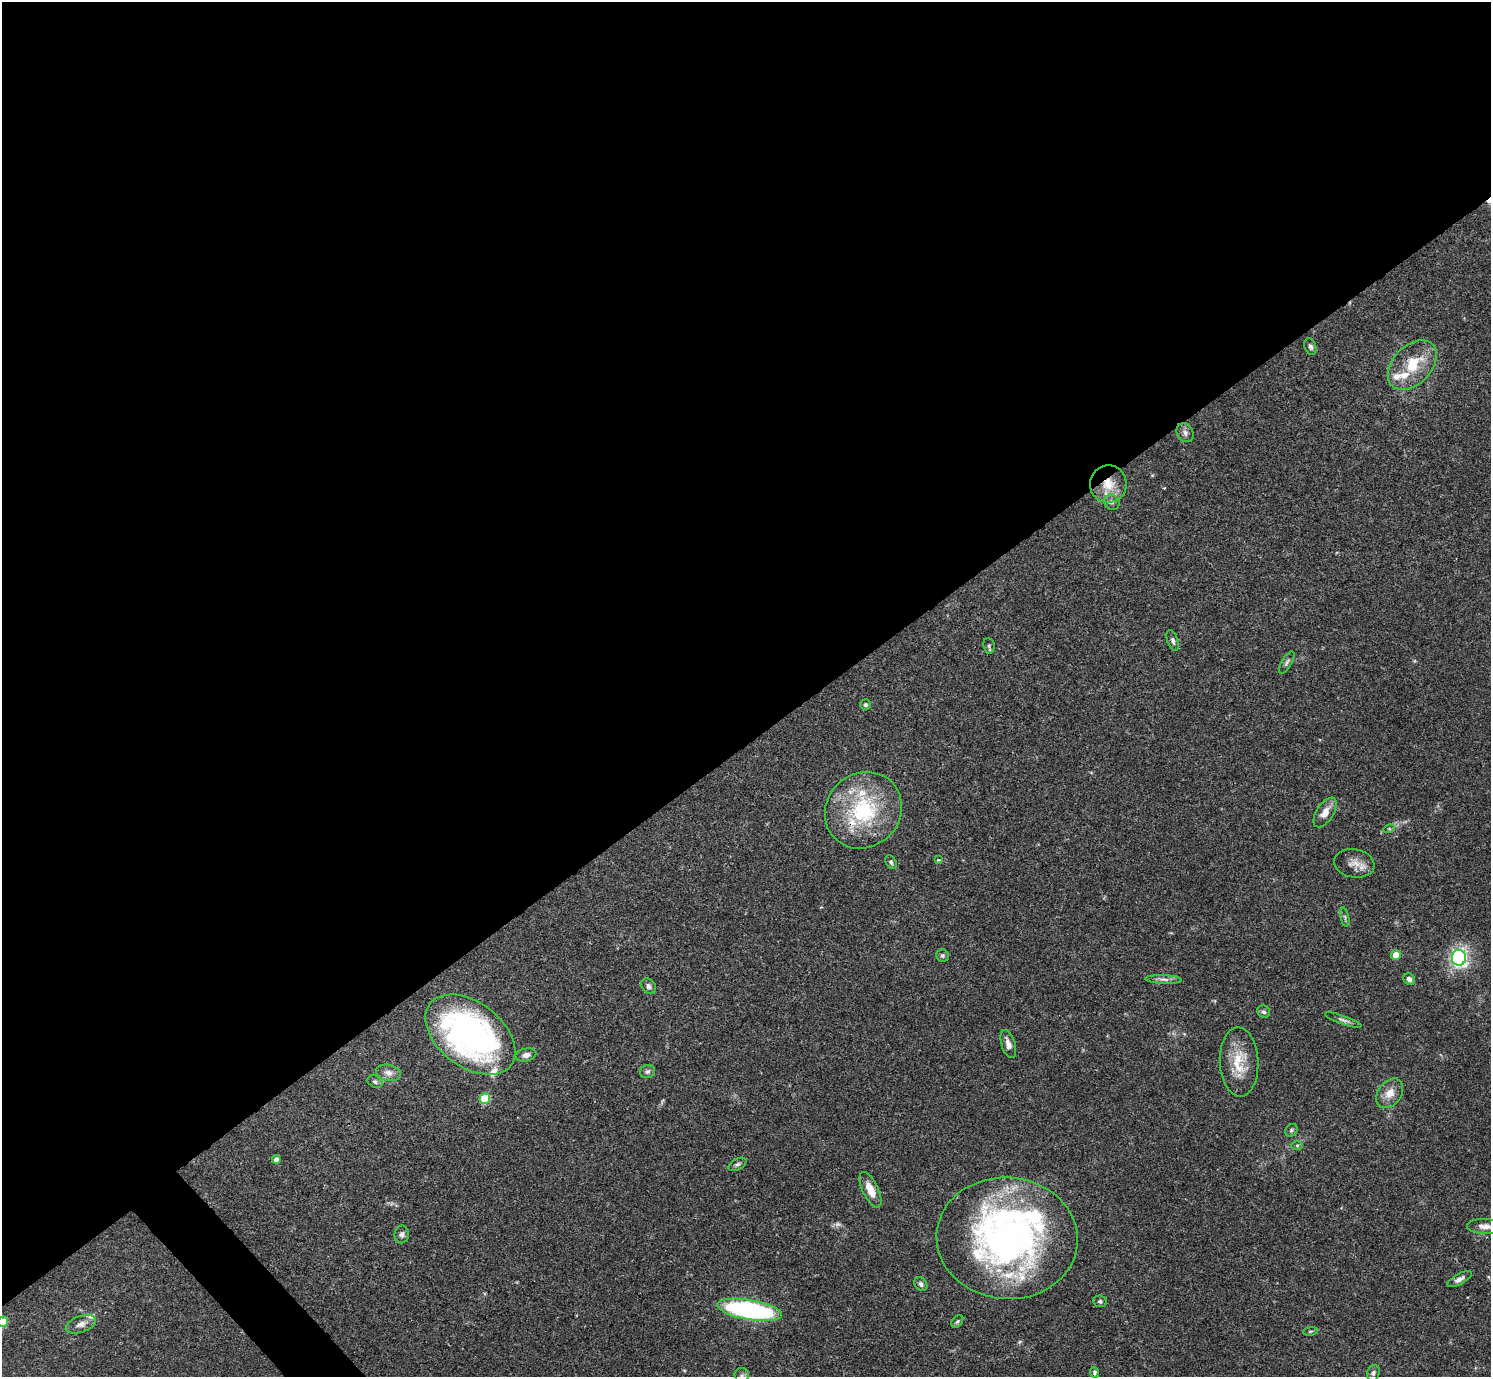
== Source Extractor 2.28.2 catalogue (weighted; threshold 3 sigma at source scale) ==
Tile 2 of 4 x 4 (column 2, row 1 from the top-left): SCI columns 1491-2979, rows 4285-5659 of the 5961 x 5958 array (HDU 1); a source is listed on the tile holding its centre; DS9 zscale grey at full resolution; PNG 1493 x 1379 px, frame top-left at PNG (2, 2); each listed source drawn as its Kron ellipse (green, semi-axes under 4 px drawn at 4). Shown black and unused: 55% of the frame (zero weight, under 3 of 4 exposures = <1% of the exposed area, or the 3 px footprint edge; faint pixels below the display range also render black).
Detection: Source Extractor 2.28.2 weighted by HDU 2 'WHT'; one run over the whole footprint, this tile lists its part. Background 0.0407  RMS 0.0027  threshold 0.0119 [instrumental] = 3 sigma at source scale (4.5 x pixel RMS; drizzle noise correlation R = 1.50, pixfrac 1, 0.05/0.05 arcsec/px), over >= 5 px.
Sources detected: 62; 1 too faint to see at this stretch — neither listed nor drawn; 9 inside a brighter listed object's ellipse — not listed separately; the other 52 listed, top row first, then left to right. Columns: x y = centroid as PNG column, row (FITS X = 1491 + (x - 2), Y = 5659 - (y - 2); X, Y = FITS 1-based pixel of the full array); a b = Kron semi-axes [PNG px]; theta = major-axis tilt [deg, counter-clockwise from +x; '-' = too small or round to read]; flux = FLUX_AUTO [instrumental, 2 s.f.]
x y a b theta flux
1310 347 8 5 -70 0.75
1412 365 29 19 46 9.7
1185 433 10 8 -59 1.1
1108 484 19 18 - 6.6
1112 502 8 7 - 0.94
1173 641 11 5 -70 0.78
989 646 8 5 -82 0.5
1287 662 12 5 60 0.75
865 705 5 5 - 0.51
863 810 40 36 44 27
1325 812 17 8 57 2.8
1389 829 6 3 17 0.31
938 860 3 3 - 0.43
891 862 7 5 -55 0.65
1354 863 20 14 -11 3
1345 917 10 3 -79 0.45
942 955 6 6 - 0.53
1396 955 5 4 - 4.6
1459 958 8 7 - 62
1164 979 18 4 -2 1.2
1409 979 6 5 - 0.95
649 986 8 6 -54 0.94
1264 1012 7 5 -38 0.67
1343 1020 19 4 -19 1
470 1035 51 32 -37 93
1008 1044 14 7 -72 1.7
526 1055 10 6 11 1.4
1239 1062 34 19 -88 7.9
647 1072 7 6 - 0.85
388 1073 13 8 -12 1.8
375 1082 8 5 -29 0.6
1390 1093 16 11 53 3.1
485 1099 5 5 - 13
1291 1130 7 5 47 0.5
1297 1145 6 4 1 0.37
276 1159 4 4 - 1.2
737 1164 10 5 29 0.68
870 1190 19 8 -64 3.8
1485 1226 18 7 -2 2.1
402 1234 9 7 81 0.85
1007 1238 70 61 -4 120
1460 1279 13 5 30 1.2
921 1284 7 6 - 0.8
1100 1301 7 5 -9 0.55
749 1310 33 10 -10 54
957 1321 7 5 49 0.46
3 1322 5 5 - 8.8
81 1324 16 8 20 1.8
1310 1331 7 3 9 0.35
1095 1372 5 4 - 0.52
1373 1373 8 6 71 0.71
742 1375 7 7 - 0.68
Overlapping masked pixels (flux is a lower limit): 2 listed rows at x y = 1108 484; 863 810
Isophote crosses this tile's border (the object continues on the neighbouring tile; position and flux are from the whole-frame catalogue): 3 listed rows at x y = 1485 1226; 3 1322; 742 1375